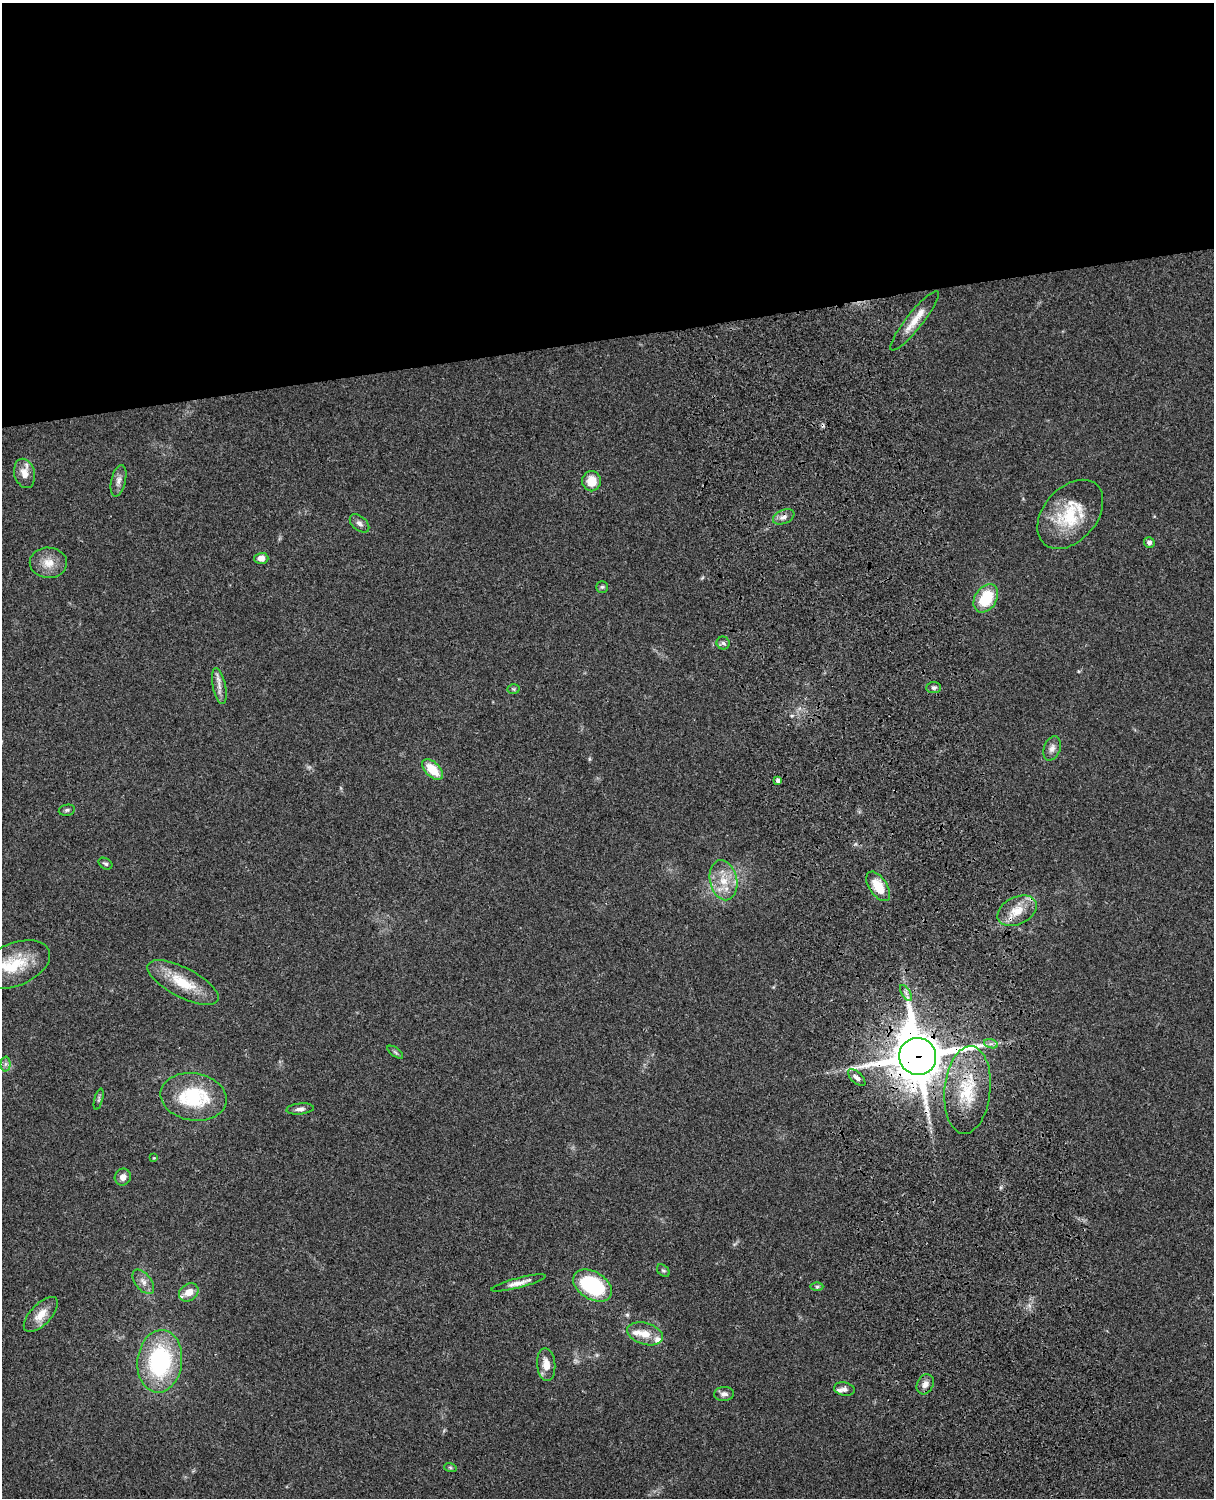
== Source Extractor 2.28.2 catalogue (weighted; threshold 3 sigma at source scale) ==
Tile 2 of 4 x 3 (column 2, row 1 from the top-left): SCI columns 1333-2544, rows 3268-4763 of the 5087 x 4926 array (HDU 1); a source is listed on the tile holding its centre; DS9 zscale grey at full resolution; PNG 1216 x 1500 px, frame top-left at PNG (2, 3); each listed source drawn as its Kron ellipse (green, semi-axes under 4 px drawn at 4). Shown black and unused: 23% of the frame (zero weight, under 3 of 4 exposures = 6% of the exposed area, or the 3 px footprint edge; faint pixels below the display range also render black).
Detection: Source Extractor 2.28.2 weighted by HDU 2 'WHT'; one run over the whole footprint, this tile lists its part. Background 0.104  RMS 0.0065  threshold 0.0293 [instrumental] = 3 sigma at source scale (4.5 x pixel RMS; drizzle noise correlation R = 1.50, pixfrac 1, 0.05/0.05 arcsec/px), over >= 5 px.
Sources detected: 58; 1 cosmic-ray / hot-pixel residue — neither listed nor drawn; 5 inside a brighter listed object's ellipse — not listed separately; the other 52 listed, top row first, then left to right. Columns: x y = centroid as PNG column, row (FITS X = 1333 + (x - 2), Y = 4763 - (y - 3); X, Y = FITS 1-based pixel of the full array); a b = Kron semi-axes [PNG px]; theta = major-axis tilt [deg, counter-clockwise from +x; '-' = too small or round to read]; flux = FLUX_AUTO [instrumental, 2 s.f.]
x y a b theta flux
914 321 37 8 51 10
24 473 15 10 -75 7.2
118 481 16 7 77 3.6
592 481 10 9 - 12
1070 514 40 26 49 33
784 517 11 6 23 3.2
359 523 11 7 -40 2.5
1149 542 5 5 - 2.2
261 558 7 5 2 5.3
48 563 18 15 -2 9.3
602 587 6 6 - 1.2
986 598 15 10 57 25
723 643 6 6 - 1.6
219 686 18 6 -78 4.3
934 688 7 5 4 1.5
514 689 6 5 - 0.93
1052 748 13 8 69 3.5
433 769 12 7 -44 15
778 780 4 4 - 2.4
67 810 8 5 10 1.4
105 864 7 5 -31 1.4
723 880 20 13 -78 13
878 886 17 8 -56 13
1017 911 21 13 26 12
14 965 38 21 22 25
183 983 39 14 -27 21
906 993 9 3 -59 1.8
991 1044 7 4 -17 1.5
395 1052 9 4 -35 1.3
918 1056 18 18 - 2900
5 1064 7 5 89 1.8
857 1078 11 5 -43 2.7
967 1090 44 23 84 35
193 1097 33 23 -10 42
99 1099 11 3 75 1.3
300 1109 14 5 6 2.7
154 1158 4 4 - 0.57
123 1177 9 8 - 3.6
663 1271 7 5 -45 1.1
143 1282 14 8 -52 4.1
519 1283 28 5 15 5.1
593 1285 21 13 -32 56
817 1287 6 4 0 1.1
189 1292 10 8 37 7.6
41 1314 22 10 46 9.2
645 1334 18 10 -16 9.3
160 1361 31 22 83 75
546 1365 16 9 -85 7.3
925 1384 10 8 62 3.5
844 1389 10 6 -11 2.4
724 1394 10 7 4 2.9
450 1467 6 4 -19 0.83
Overlapping masked pixels (flux is a lower limit): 3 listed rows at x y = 1017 911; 918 1056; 967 1090